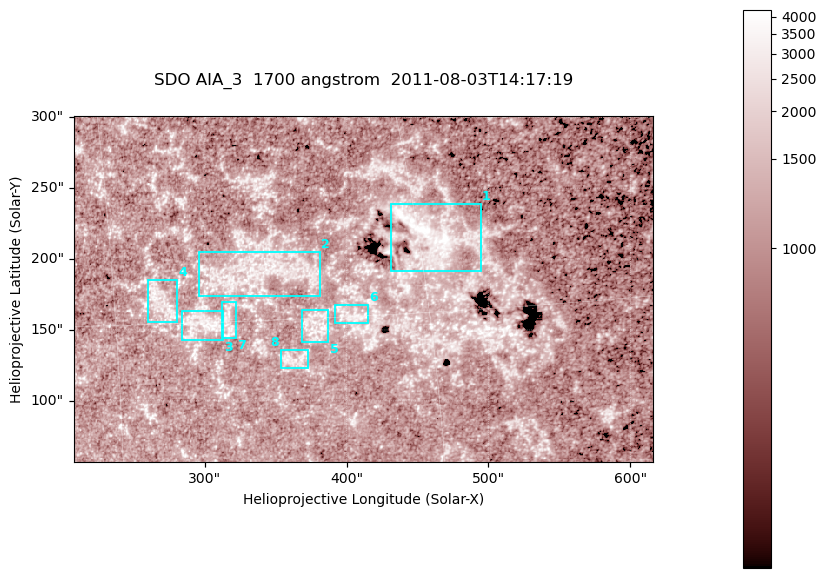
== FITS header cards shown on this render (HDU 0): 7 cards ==
TELESCOP= 'SDO     '           /
INSTRUME= 'AIA_3   '           /
WAVELNTH=                 1700 /
WAVEUNIT= 'angstrom'           /
DATE-OBS= '2011-08-03T14:17:19.711' /
CTYPE1  = 'HPLN-TAN'           /
CTYPE2  = 'HPLT-TAN'           /

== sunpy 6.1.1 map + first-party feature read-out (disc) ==
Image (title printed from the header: SDO AIA_3  1700 angstrom  2011-08-03T14:17:19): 666 x 399 px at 0.613 arcsec/px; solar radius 946 arcsec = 1543 px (partial field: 3.6% of the solar disc is inside the frame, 100% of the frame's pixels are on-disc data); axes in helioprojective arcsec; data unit not stated in the header (colour bar unlabelled)
Pointing: header CRPIX1/2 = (2049.23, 2048.32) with CRVAL1/2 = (0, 0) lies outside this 666 x 399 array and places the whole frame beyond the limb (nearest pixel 1.4 R_sun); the SolarSoft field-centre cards XCEN/YCEN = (411.6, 178.9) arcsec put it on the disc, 1965 arcsec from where CRPIX/CRVAL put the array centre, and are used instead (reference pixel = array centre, CRVAL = XCEN/YCEN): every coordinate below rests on XCEN/YCEN
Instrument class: DISC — disc imager (sunpy class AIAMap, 1700 A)
Bright regions (active regions / flare kernels): reference = the on-disc median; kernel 5 px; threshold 5 sigma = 1324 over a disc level ~1088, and >= 1.15x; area >= 265 px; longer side >= 5 px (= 3.1 arcsec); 8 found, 8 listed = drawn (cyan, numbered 1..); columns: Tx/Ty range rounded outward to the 2 arcsec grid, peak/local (2 s.f.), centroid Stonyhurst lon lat
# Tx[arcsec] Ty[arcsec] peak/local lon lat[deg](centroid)
1 430..496 190..240 4.8 +31 +18
2 296..382 174..206 3.2 +22 +17
3 282..314 142..164 3.7 +19 +15
4 258..282 154..186 3.2 +17 +16
5 368..388 142..164 3.3 +24 +15
6 390..416 154..168 3.2 +26 +15
7 312..322 144..170 3.3 +20 +15
8 352..374 122..136 3.1 +23 +13